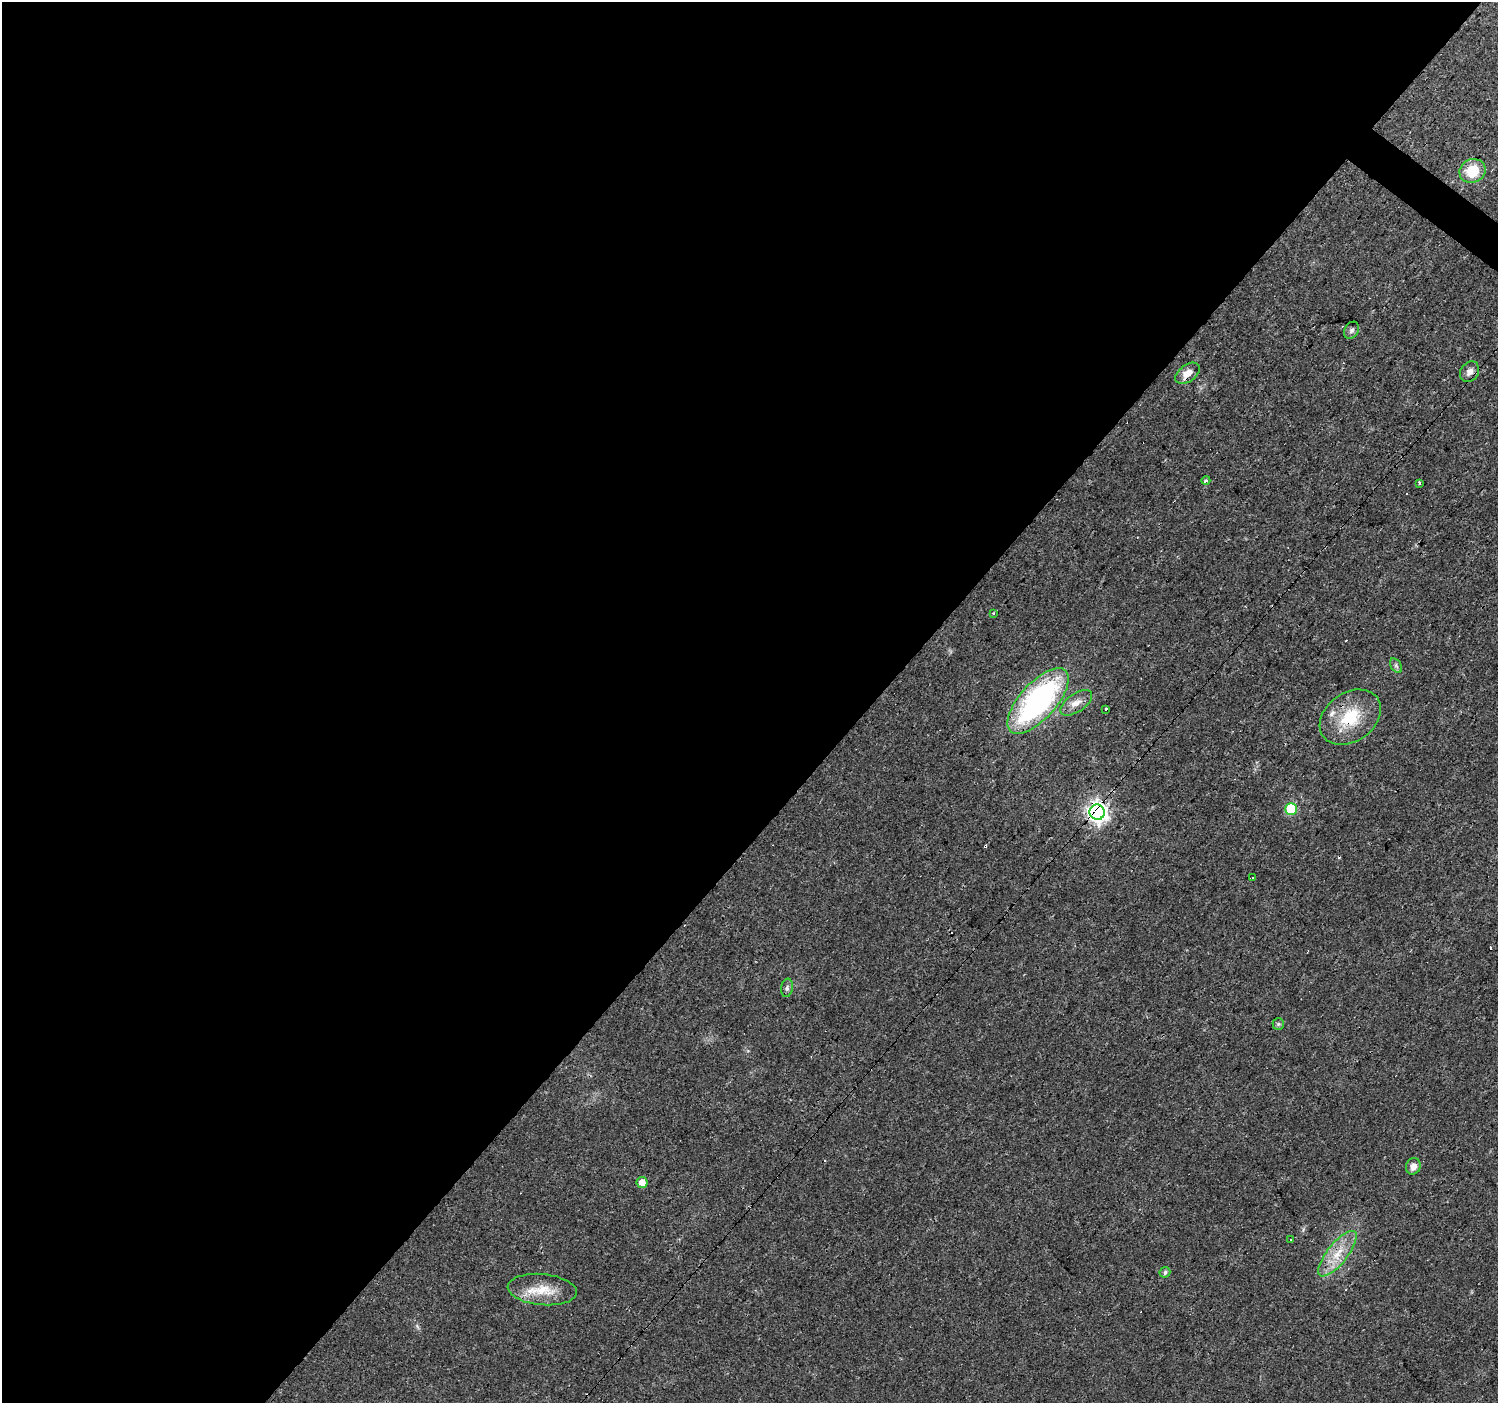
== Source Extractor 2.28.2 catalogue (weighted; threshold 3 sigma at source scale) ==
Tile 5 of 4 x 4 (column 1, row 2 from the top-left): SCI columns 1-1496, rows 2975-4375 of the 5984 x 6013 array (HDU 1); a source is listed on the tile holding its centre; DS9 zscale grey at full resolution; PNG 1500 x 1405 px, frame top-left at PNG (2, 2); each listed source drawn as its Kron ellipse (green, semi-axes under 4 px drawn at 4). Shown black and unused: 59% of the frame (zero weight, under 3 of 4 exposures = <1% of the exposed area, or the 3 px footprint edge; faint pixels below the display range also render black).
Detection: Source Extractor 2.28.2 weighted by HDU 2 'WHT'; one run over the whole footprint, this tile lists its part. Background 0.0294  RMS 0.0034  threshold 0.0154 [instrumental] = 3 sigma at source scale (4.5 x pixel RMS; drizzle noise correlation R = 1.50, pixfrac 1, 0.0396/0.0396 arcsec/px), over >= 5 px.
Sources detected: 31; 7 cosmic-ray / hot-pixel residue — neither listed nor drawn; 1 inside a brighter listed object's ellipse — not listed separately; the other 23 listed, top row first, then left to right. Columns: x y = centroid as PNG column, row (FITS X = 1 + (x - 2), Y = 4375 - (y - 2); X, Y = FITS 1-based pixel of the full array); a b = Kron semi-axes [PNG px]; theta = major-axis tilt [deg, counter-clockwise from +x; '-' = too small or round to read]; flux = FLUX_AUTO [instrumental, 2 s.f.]
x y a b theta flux
1473 171 13 12 - 9.6
1352 330 9 6 58 1.1
1470 372 11 9 53 2.1
1188 373 14 8 36 3.6
1206 481 4 3 - 1.2
1419 483 4 3 - 1.4
993 613 3 3 - 0.52
1396 666 8 5 -57 0.82
1038 701 41 18 48 73
1076 703 18 9 35 3.2
1106 709 3 3 - 7.8
1350 717 33 24 36 16
1291 809 6 6 - 22
1097 812 8 7 - 200
1253 878 3 2 - 0.51
787 988 9 6 81 0.98
1278 1024 6 5 - 0.65
1413 1166 8 7 - 2.2
642 1182 5 5 - 3.2
1290 1240 3 3 - 2
1337 1254 28 10 51 7.4
1165 1272 5 5 - 0.94
542 1290 35 15 -5 9.1
Overlapping masked pixels (flux is a lower limit): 4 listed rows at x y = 1188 373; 1038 701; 1350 717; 1097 812